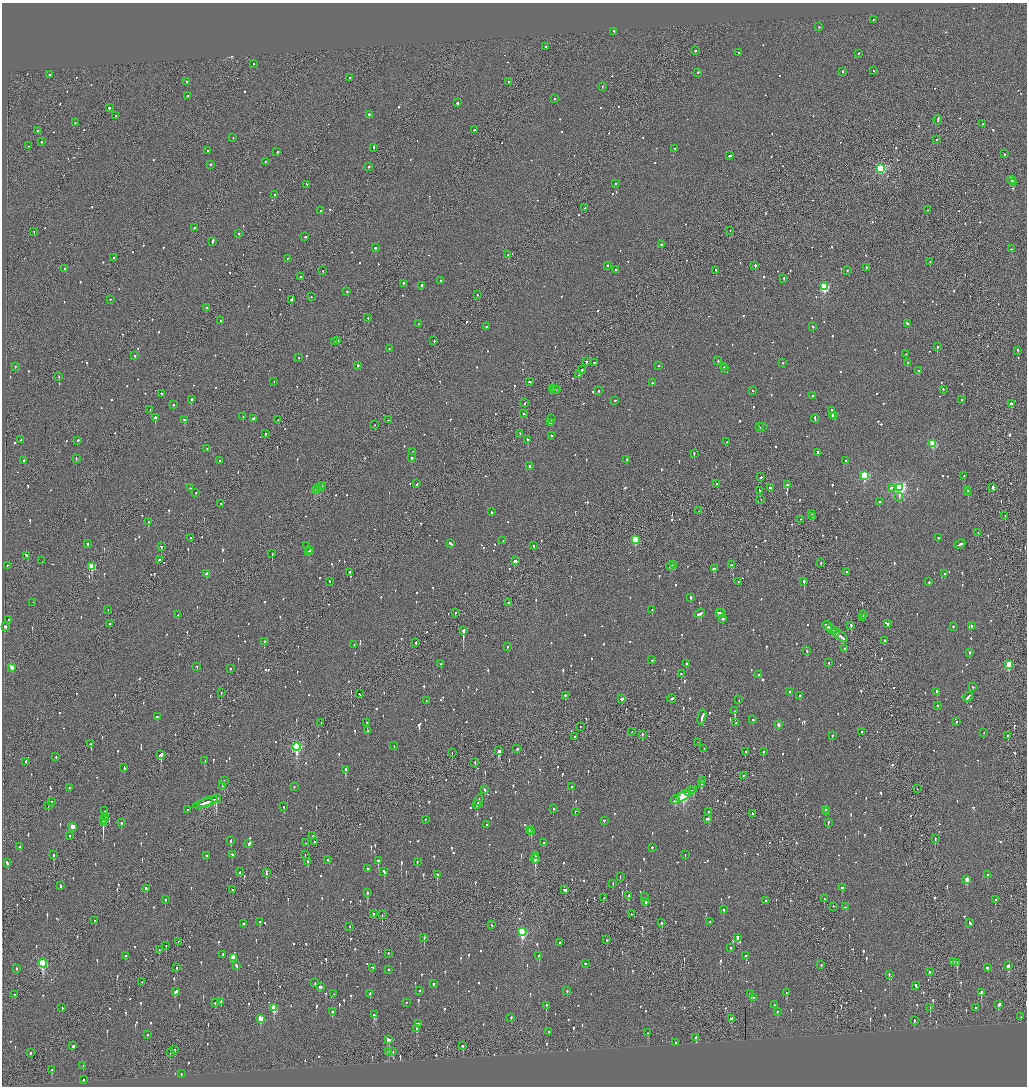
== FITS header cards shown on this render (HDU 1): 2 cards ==
NAXIS1  =                 2050
NAXIS2  =                 2168

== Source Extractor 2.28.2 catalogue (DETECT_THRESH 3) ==
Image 2050 x 2168 px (HDU 1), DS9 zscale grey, zoomed out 1/2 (1 PNG px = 2 x 2 image px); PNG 1029 x 1088 px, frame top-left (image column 2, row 2168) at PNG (2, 3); each listed source drawn as its Kron ellipse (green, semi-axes under 4 px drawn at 4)
Background -0.076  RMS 0.068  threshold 0.204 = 3 sigma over >= 5 px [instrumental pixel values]
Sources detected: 1307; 60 cannot appear on this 1/2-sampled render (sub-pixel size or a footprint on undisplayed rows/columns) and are neither listed nor drawn; of the other 1247, the 500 brightest by FLUX_AUTO listed and drawn (747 fainter detections omitted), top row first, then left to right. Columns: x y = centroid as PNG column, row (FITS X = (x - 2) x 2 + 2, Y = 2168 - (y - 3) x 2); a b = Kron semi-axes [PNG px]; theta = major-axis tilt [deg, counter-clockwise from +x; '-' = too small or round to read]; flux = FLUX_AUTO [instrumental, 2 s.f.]
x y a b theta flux
873 20 2 1 - 61
819 27 2 2 - 56
614 32 3 2 - 210
546 47 2 2 - 61
695 51 2 2 - 110
739 53 2 1 - 190
858 54 2 2 - 57
253 64 2 2 - 90
874 71 2 1 - 63
843 72 2 2 - 110
698 73 2 2 - 70
50 75 2 2 - 350
349 78 2 2 - 140
187 82 2 2 - 290
508 82 2 2 - 64
602 87 2 2 - 63
188 96 3 2 - 220
554 99 2 2 - 110
458 103 2 2 - 440
109 108 2 2 - 1600
369 115 2 2 - 320
115 116 2 2 - 96
938 120 4 2 - 120
75 123 2 2 - 140
983 124 2 2 - 61
474 130 3 2 - 130
38 131 2 2 - 1100
233 138 2 2 - 64
936 140 2 2 - 100
41 142 2 2 - 200
29 146 2 2 - 58
373 148 3 2 - 230
675 149 2 2 - 110
208 151 2 2 - 74
277 152 2 2 - 150
1004 154 2 2 - 75
730 156 3 2 - 160
265 162 2 2 - 67
210 165 2 2 - 150
369 167 2 1 - 350
881 169 3 3 - 1700
1011 180 4 2 - 670
1013 183 3 2 - 160
615 184 2 2 - 55
307 185 2 2 - 64
275 195 2 1 - 120
585 208 4 2 - 160
927 210 2 2 - 80
321 211 3 2 - 220
194 228 3 2 - 100
730 231 2 1 - 66
34 232 2 1 - 68
238 234 2 2 - 85
305 237 2 2 - 270
212 242 4 2 - 240
661 245 2 2 - 110
375 248 2 2 - 95
1012 249 3 2 - 230
508 255 2 2 - 140
113 258 2 2 - 72
287 259 2 2 - 60
930 262 2 1 - 64
608 266 2 2 - 62
755 266 2 2 - 440
866 268 2 2 - 120
64 269 2 2 - 56
615 270 2 2 - 140
323 271 2 1 - 57
716 271 3 2 - 120
847 271 2 2 - 73
301 277 2 2 - 61
784 279 2 2 - 140
441 281 2 2 - 75
403 284 2 2 - 110
421 286 2 2 - 390
824 287 3 3 - 1200
347 292 2 2 - 92
477 295 2 2 - 84
311 297 2 2 - 110
110 300 2 2 - 97
292 300 4 2 - 900
206 308 2 2 - 310
368 318 2 1 - 88
221 321 2 2 - 66
418 324 2 2 - 60
907 324 2 2 - 130
486 327 2 2 - 120
813 327 2 1 - 220
338 341 2 1 - 84
434 341 2 2 - 81
335 342 3 2 - 83
937 347 2 2 - 430
389 349 2 2 - 67
1018 351 2 2 - 100
906 354 2 2 - 66
135 356 2 2 - 79
299 358 2 2 - 59
718 361 2 2 - 200
586 362 2 2 - 70
594 363 3 2 - 75
783 363 2 2 - 77
907 363 2 2 - 60
358 366 2 2 - 230
658 366 2 2 - 99
15 367 2 2 - 110
724 367 2 2 - 68
724 369 2 2 - 62
582 370 2 1 - 240
918 371 2 2 - 65
579 375 2 2 - 130
59 377 2 1 - 72
274 382 2 1 - 84
530 382 3 2 - 120
652 383 2 2 - 160
552 389 3 1 - 220
554 390 2 1 - 84
556 390 3 1 - 170
943 390 2 2 - 60
599 391 2 2 - 86
752 391 2 2 - 59
162 394 2 2 - 330
812 396 2 2 - 59
191 400 2 2 - 380
962 400 2 2 - 72
615 401 2 2 - 92
525 403 2 1 - 130
1011 404 2 2 - 520
173 405 2 2 - 73
150 410 2 1 - 81
832 411 3 2 - 140
523 414 3 2 - 100
832 416 3 2 - 94
835 416 3 2 - 160
243 417 2 2 - 180
155 418 2 2 - 620
253 419 4 2 - 170
551 419 2 2 - 93
815 419 4 2 - 120
184 420 2 2 - 250
278 420 2 1 - 59
388 420 2 2 - 76
550 423 3 2 - 150
375 425 2 1 - 120
759 427 2 2 - 150
762 427 2 2 - 78
266 434 2 1 - 110
520 434 2 1 - 110
551 436 2 2 - 70
21 440 2 2 - 62
527 440 3 2 - 200
78 441 2 2 - 100
727 442 2 2 - 91
933 444 3 3 - 570
207 449 2 2 - 60
413 452 2 1 - 180
818 453 3 2 - 97
694 454 3 2 - 100
411 458 2 2 - 230
76 459 2 2 - 100
627 460 3 2 - 130
24 461 2 2 - 84
220 461 2 2 - 59
846 461 2 2 - 84
529 466 2 2 - 230
864 476 4 3 - 1200
964 476 2 2 - 60
761 477 2 2 - 150
417 484 2 2 - 120
717 484 2 2 - 59
787 485 2 2 - 630
323 486 2 2 - 130
320 487 4 1 - 130
190 488 2 2 - 78
770 488 3 2 - 110
891 488 3 2 - 170
900 488 4 4 - 2900
993 488 4 2 - 630
317 489 2 2 - 170
315 491 3 2 - 170
760 491 3 2 - 110
968 491 2 2 - 85
196 493 2 2 - 61
968 493 2 1 - 110
899 496 4 2 - 58
761 500 2 1 - 60
880 502 2 1 - 60
221 504 2 1 - 56
699 511 2 1 - 59
491 512 2 2 - 77
812 514 2 2 - 190
1005 516 2 2 - 75
812 517 2 2 - 340
801 520 2 1 - 63
148 522 3 2 - 150
978 533 2 1 - 150
190 538 2 1 - 85
938 538 2 2 - 61
635 540 3 3 - 550
503 541 2 1 - 330
88 544 2 2 - 120
451 544 4 2 - 93
960 544 5 2 - 230
307 546 2 2 - 61
533 546 2 2 - 69
161 547 2 2 - 290
310 550 4 2 - 140
308 552 3 2 - 98
272 554 2 1 - 130
27 556 3 2 - 120
159 560 2 2 - 280
42 561 2 1 - 75
515 561 3 2 - 160
821 563 2 2 - 97
673 565 3 2 - 170
732 565 4 2 - 150
7 566 2 2 - 83
92 567 3 3 - 570
671 567 4 2 - 220
714 569 4 2 - 170
846 572 2 2 - 70
350 573 2 1 - 200
207 574 4 2 - 140
945 574 2 2 - 210
329 582 2 2 - 81
738 582 2 2 - 55
804 582 2 2 - 270
929 582 2 2 - 130
691 598 3 2 - 120
33 603 2 1 - 66
508 603 2 2 - 62
108 610 2 2 - 96
652 610 2 2 - 83
455 613 2 2 - 130
719 613 4 1 - 130
700 614 6 2 35 250
721 614 5 2 - 220
178 615 2 2 - 61
863 615 2 1 - 66
862 618 2 1 - 140
723 619 3 2 - 95
9 620 2 2 - 63
109 624 2 2 - 110
887 624 3 2 - 230
827 626 5 2 - 170
851 626 2 2 - 280
971 626 2 2 - 55
5 627 2 2 - 600
953 627 2 2 - 110
832 630 6 2 -39 250
463 631 3 2 - 1600
836 633 4 2 - 400
841 637 7 2 -39 440
884 641 2 2 - 190
264 642 2 2 - 100
416 643 2 2 - 130
354 645 2 2 - 90
507 647 2 2 - 63
845 649 2 1 - 59
807 651 2 2 - 120
969 653 2 2 - 280
652 660 2 2 - 80
829 663 2 2 - 69
441 664 2 2 - 56
686 664 2 2 - 140
1009 665 4 3 - 460
197 667 2 2 - 55
12 668 3 2 - 210
230 669 2 2 - 57
681 674 2 2 - 98
758 675 2 2 - 60
973 687 2 2 - 76
790 692 2 2 - 57
937 692 2 2 - 220
221 693 2 1 - 110
359 694 2 2 - 58
565 696 2 2 - 330
800 696 3 2 - 130
968 697 5 2 - 290
622 699 3 2 - 100
672 699 4 2 - 200
739 700 2 2 - 66
426 701 2 2 - 57
937 706 2 2 - 83
735 711 3 2 - 340
157 717 2 2 - 120
702 717 7 2 75 330
753 720 2 2 - 58
956 722 2 2 - 170
321 723 2 1 - 120
367 723 3 2 - 270
736 723 2 1 - 150
778 725 3 2 - 73
580 727 2 1 - 88
368 731 2 2 - 69
632 732 2 1 - 68
862 732 2 2 - 73
984 733 2 1 - 59
642 735 2 2 - 100
832 736 2 2 - 63
1008 736 2 2 - 140
575 737 2 2 - 120
698 743 2 1 - 59
91 744 3 2 - 260
394 746 2 2 - 60
297 747 4 3 - 1700
517 749 2 2 - 69
704 749 2 1 - 110
499 751 3 3 - 660
745 752 3 2 - 63
763 752 2 2 - 120
452 753 2 1 - 67
161 755 3 2 - 390
56 757 2 2 - 80
205 761 3 2 - 91
26 762 3 2 - 85
475 763 2 2 - 69
124 768 3 2 - 140
346 770 3 2 - 460
743 776 2 2 - 67
224 781 2 2 - 150
702 781 2 2 - 180
701 784 3 2 - 170
222 786 2 2 - 69
294 787 2 2 - 56
572 787 2 2 - 150
69 788 2 2 - 130
918 789 2 1 - 77
485 790 3 2 - 78
693 790 3 2 - 340
690 792 5 2 - 190
683 797 7 4 31 1200
217 799 5 3 - 510
675 800 4 2 - 310
479 801 5 2 - 160
52 802 2 2 - 72
208 802 10 2 19 420
203 804 10 3 18 370
477 805 4 2 - 140
48 806 2 1 - 69
284 807 2 2 - 72
553 809 2 2 - 99
187 810 2 2 - 85
826 810 2 1 - 92
105 811 2 1 - 91
575 812 2 1 - 91
708 812 3 2 - 110
826 812 3 2 - 500
752 814 4 2 - 140
105 818 2 1 - 170
708 819 4 2 - 160
103 820 3 2 - 6200
425 820 2 2 - 64
604 821 2 2 - 140
103 823 3 2 - 170
121 823 2 2 - 150
828 823 2 2 - 100
487 825 2 2 - 170
72 827 3 2 - 190
529 830 2 2 - 76
531 832 2 2 - 130
70 836 2 2 - 83
312 836 3 1 - 120
935 839 2 2 - 100
231 841 3 2 - 210
314 842 2 2 - 56
306 843 3 2 - 61
543 843 2 1 - 330
249 844 4 2 - 120
19 847 2 2 - 180
652 848 2 2 - 190
53 855 3 2 - 410
232 855 2 2 - 83
305 855 2 1 - 64
685 855 2 2 - 55
206 856 2 2 - 56
536 856 2 2 - 360
535 859 4 2 - 700
328 860 2 2 - 60
378 861 2 2 - 220
308 862 3 2 - 140
417 862 2 2 - 73
7 863 3 2 - 95
367 869 2 2 - 71
240 872 2 2 - 120
384 872 3 2 - 150
266 873 4 2 - 190
437 875 2 2 - 410
987 875 2 2 - 57
620 877 2 2 - 63
967 880 3 2 - 180
613 884 2 1 - 66
61 886 3 2 - 150
842 888 2 2 - 880
146 889 3 2 - 250
232 890 2 2 - 110
565 890 3 2 - 130
367 893 2 2 - 150
629 896 2 2 - 220
644 897 2 1 - 83
603 898 2 1 - 120
824 899 2 2 - 89
165 900 2 2 - 84
995 900 2 2 - 81
766 901 2 2 - 180
646 902 2 2 - 58
833 907 2 2 - 87
845 907 2 2 - 100
724 910 3 2 - 59
373 914 2 2 - 78
631 914 2 1 - 58
382 915 2 1 - 150
94 921 2 1 - 57
260 922 2 2 - 99
710 922 3 2 - 120
662 923 2 2 - 170
970 923 4 2 - 120
243 924 2 2 - 270
491 925 2 2 - 58
350 927 2 2 - 92
522 932 4 3 - 1100
424 938 2 2 - 170
737 938 3 2 - 130
607 940 3 2 - 78
178 942 2 1 - 61
560 943 2 2 - 1100
166 946 3 1 - 56
730 948 2 2 - 90
159 950 2 1 - 69
388 954 2 1 - 130
223 955 2 2 - 110
125 956 2 2 - 55
539 956 2 2 - 250
746 956 2 2 - 120
233 958 4 3 - 330
954 962 2 2 - 150
43 963 4 3 - 1200
957 963 3 2 - 370
585 964 2 2 - 93
821 965 2 2 - 68
236 966 3 2 - 130
1008 966 3 2 - 380
177 968 2 2 - 110
372 968 3 2 - 150
987 968 2 2 - 63
17 969 2 2 - 290
388 970 2 2 - 83
930 972 2 2 - 56
889 975 2 2 - 140
142 982 2 2 - 57
315 983 3 2 - 100
433 984 3 2 - 67
916 986 4 2 - 150
321 987 3 2 - 240
420 991 2 2 - 270
567 991 2 2 - 84
175 992 3 2 - 140
787 993 2 2 - 280
981 993 4 2 - 570
333 994 2 2 - 82
370 994 3 2 - 92
751 994 3 2 - 140
14 995 2 2 - 79
753 998 3 2 - 56
221 1002 3 2 - 87
215 1003 4 2 - 200
406 1003 2 2 - 82
775 1005 3 2 - 210
999 1005 3 2 - 550
546 1006 2 2 - 290
62 1008 2 2 - 86
274 1008 4 3 - 380
930 1008 2 1 - 74
976 1008 2 2 - 290
333 1012 3 2 - 110
777 1012 2 2 - 65
375 1015 4 3 - 160
1021 1017 2 2 - 86
511 1018 2 2 - 110
260 1019 4 3 - 300
731 1019 3 2 - 130
914 1021 2 2 - 64
418 1024 3 2 - 270
417 1029 3 2 - 210
549 1032 2 2 - 120
648 1033 2 2 - 75
147 1035 2 2 - 220
696 1038 2 2 - 130
388 1040 4 3 - 150
675 1043 2 2 - 75
73 1046 3 2 - 530
462 1046 4 2 - 160
175 1050 3 2 - 110
389 1052 3 2 - 76
393 1052 2 1 - 160
30 1053 2 2 - 250
170 1053 2 2 - 57
83 1066 2 2 - 87
52 1070 3 2 - 110
181 1074 2 2 - 76
83 1080 2 2 - 200
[747 fainter detections neither listed nor drawn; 60 sub-pixel or undisplayed-footprint detections neither listed nor drawn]